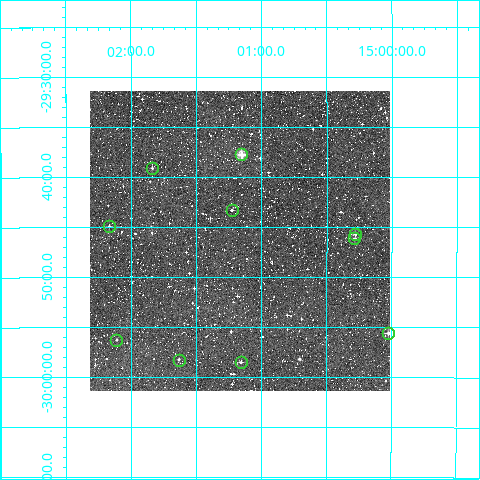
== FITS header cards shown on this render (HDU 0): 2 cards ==
NAXIS1  =                  300
NAXIS2  =                  300

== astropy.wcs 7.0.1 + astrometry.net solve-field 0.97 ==
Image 300 x 300 px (HDU 0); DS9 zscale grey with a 90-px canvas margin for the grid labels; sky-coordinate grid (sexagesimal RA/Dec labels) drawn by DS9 from the SOLVED WCS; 10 Tycho-2 reference stars matched to detected sources circled (green)
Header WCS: RA---TAN/DEC--TAN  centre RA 15:01:10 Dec -29:46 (225.29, -29.77 deg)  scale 6 arcsec/px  FOV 30.0' x 30.0'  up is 0 deg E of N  parity normal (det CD < 0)
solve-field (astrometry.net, Tycho-2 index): VERIFIED the header's WCS against the Tycho-2 star catalogue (verified at 2 index scales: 10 matches each, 0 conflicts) and refined it, rather than solving blind
Solved WCS: RA---TAN-SIP/DEC--TAN-SIP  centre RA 15:01:10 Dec -29:46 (225.29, -29.77 deg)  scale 6 arcsec/px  FOV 30.0' x 30.0'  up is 0 deg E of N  parity normal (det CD < 0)
The solver's refit moves the header's centre by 1.4 arcsec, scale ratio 1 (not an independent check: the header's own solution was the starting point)
Tycho-2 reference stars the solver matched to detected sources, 10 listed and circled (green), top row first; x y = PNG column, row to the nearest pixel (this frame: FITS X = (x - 90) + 1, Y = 300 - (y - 91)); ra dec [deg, ICRS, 3 dp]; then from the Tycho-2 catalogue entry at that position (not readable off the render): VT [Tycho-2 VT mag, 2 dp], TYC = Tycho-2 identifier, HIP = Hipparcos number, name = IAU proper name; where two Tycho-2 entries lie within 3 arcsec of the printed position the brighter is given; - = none
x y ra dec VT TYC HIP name
241 154 225.288 -29.629 9.39 6760-845-1 73489 -
152 168 225.460 -29.651 12.33 6760-870-1 - -
232 210 225.307 -29.722 12.02 6760-684-1 - -
109 226 225.542 -29.748 11.71 6760-594-1 - -
355 234 225.070 -29.762 11.49 6760-637-1 - -
354 238 225.071 -29.769 11.61 6760-655-1 - -
388 333 225.006 -29.926 11.11 6760-577-1 - -
116 340 225.529 -29.938 11.37 6760-671-1 - -
179 360 225.409 -29.971 12.05 6760-591-1 - -
241 362 225.290 -29.975 11.73 6760-838-1 - -